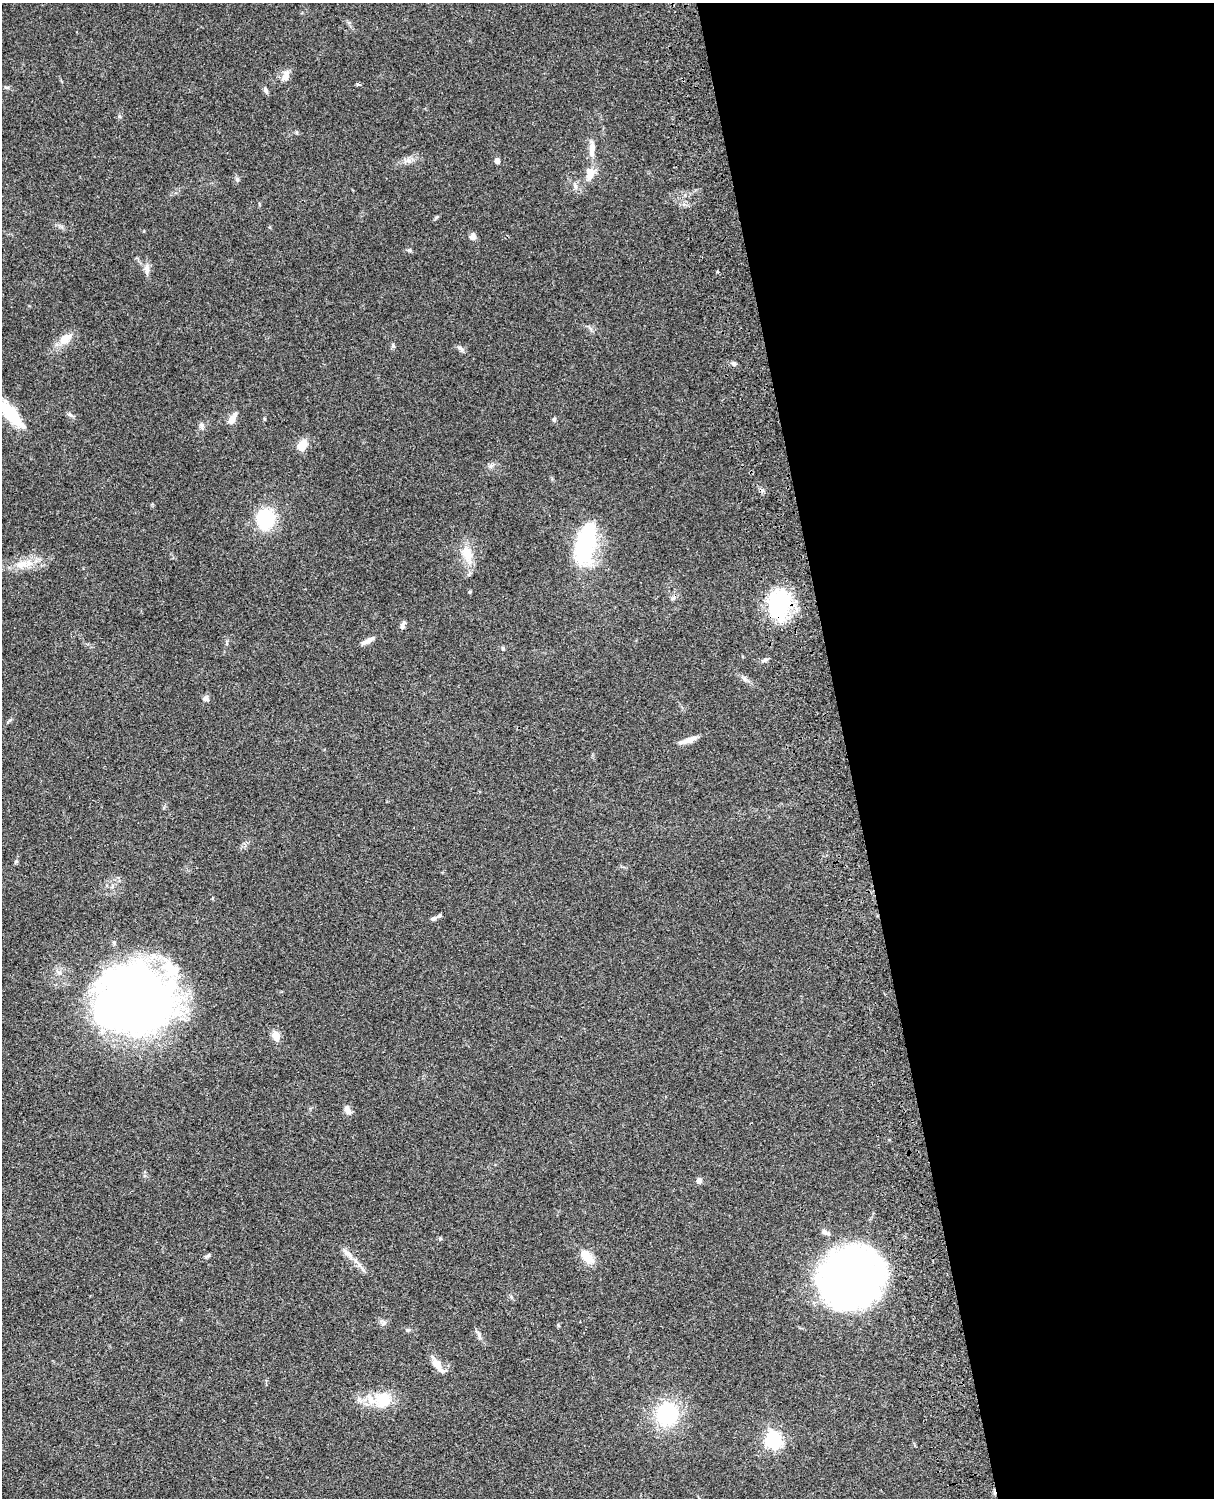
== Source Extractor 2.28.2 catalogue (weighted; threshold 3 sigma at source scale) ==
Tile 8 of 4 x 3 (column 4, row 2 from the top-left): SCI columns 3757-4968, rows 1772-3267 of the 5086 x 4926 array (HDU 1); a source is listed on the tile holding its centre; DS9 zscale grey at full resolution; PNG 1216 x 1500 px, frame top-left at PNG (2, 3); no overlay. Shown black and unused: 30% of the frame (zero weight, under 3 of 4 exposures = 6% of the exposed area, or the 3 px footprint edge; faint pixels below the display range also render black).
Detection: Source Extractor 2.28.2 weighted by HDU 2 'WHT'; one run over the whole footprint, this tile lists its part. Background 0.0964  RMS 0.0063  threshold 0.0285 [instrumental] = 3 sigma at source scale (4.5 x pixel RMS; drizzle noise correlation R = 1.50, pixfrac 1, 0.05/0.05 arcsec/px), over >= 5 px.
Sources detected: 55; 1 inside a brighter listed object's ellipse — not listed separately; the other 54 listed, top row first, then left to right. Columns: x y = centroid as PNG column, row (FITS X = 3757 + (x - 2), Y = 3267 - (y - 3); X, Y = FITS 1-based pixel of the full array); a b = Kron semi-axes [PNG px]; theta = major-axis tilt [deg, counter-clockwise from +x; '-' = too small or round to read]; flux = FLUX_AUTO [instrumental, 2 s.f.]
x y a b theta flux
286 76 16 8 63 4.2
6 87 6 4 -19 0.85
265 89 7 5 -71 1.5
592 149 24 7 88 6.7
497 161 4 4 - 4.4
590 175 18 10 79 6.6
575 186 7 4 -71 1.3
473 237 8 7 - 2.5
409 250 7 5 -17 1.1
147 269 14 7 87 3.4
65 339 19 11 40 8.3
393 346 6 4 -48 0.99
460 348 9 6 -45 1.8
733 363 8 4 8 1.3
9 413 42 14 -48 24
70 415 10 4 -24 1.5
232 419 14 7 59 4.8
264 419 5 3 - 0.54
554 419 6 5 - 1.2
202 426 11 4 -81 1.5
302 445 15 10 54 6.8
491 465 7 4 19 1.4
265 519 16 14 85 46
585 545 39 18 77 67
467 554 23 14 -73 11
22 564 19 11 19 8.8
470 592 4 3 - 0.97
673 598 7 4 44 1.3
779 604 34 24 84 50
403 625 10 5 73 2
367 641 18 5 26 3.4
503 648 5 4 - 1
765 660 8 5 23 1.5
206 699 8 5 -9 2.1
688 740 22 6 19 5.5
16 861 6 4 45 0.82
434 918 10 6 20 1.9
135 999 73 63 -3 440
276 1036 10 8 -61 6.2
347 1110 11 7 -64 3.6
699 1181 5 5 - 3.6
825 1232 12 6 -22 2.4
440 1238 6 4 -1 0.81
347 1253 19 6 -41 4.5
208 1256 7 5 53 1.1
587 1257 19 10 -45 9.5
851 1279 45 41 26 530
558 1325 6 3 -72 0.68
407 1330 7 5 -1 1.2
479 1334 9 4 -81 1.6
437 1364 18 9 -49 6.7
383 1400 19 17 -40 20
667 1414 25 23 61 48
773 1440 7 6 - 200
Overlapping masked pixels (flux is a lower limit): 1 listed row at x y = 779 604
Isophote crosses this tile's border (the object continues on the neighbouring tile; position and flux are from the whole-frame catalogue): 1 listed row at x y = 9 413
Unlisted compact peaks at least as high as the median listed source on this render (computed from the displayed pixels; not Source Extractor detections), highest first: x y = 237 179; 436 217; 717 272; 119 116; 357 84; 384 1323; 10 720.